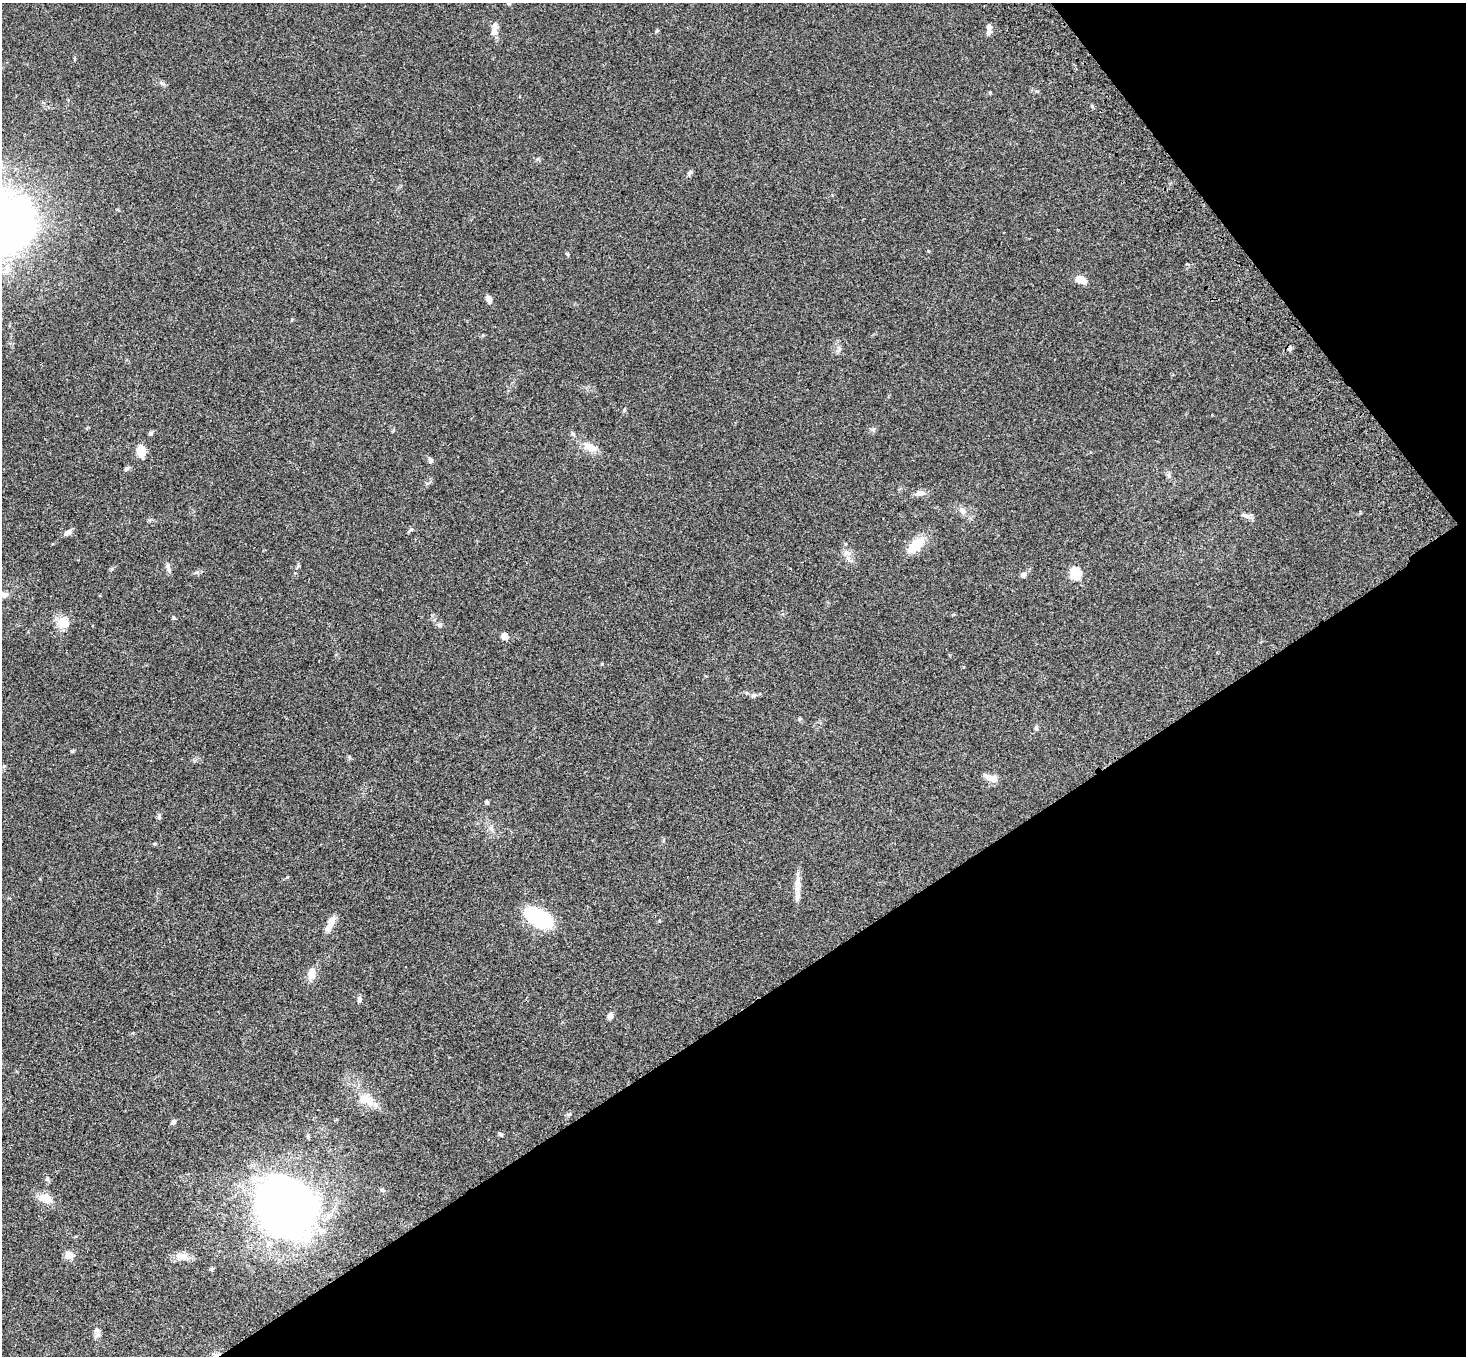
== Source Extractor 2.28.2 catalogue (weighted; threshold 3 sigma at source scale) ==
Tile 12 of 4 x 4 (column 4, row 3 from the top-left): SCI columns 4502-5965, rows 1730-3083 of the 6069 x 6028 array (HDU 1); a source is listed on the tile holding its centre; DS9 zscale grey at full resolution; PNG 1468 x 1358 px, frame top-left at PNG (2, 3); no overlay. Shown black and unused: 32% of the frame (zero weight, under 3 of 4 exposures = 6% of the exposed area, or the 3 px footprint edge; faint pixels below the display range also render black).
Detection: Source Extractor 2.28.2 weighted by HDU 2 'WHT'; one run over the whole footprint, this tile lists its part. Background 0.0468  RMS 0.0052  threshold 0.0232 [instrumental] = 3 sigma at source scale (4.5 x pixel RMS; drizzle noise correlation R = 1.50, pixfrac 1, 0.05/0.05 arcsec/px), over >= 5 px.
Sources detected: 69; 4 inside a brighter listed object's ellipse — not listed separately; the other 65 listed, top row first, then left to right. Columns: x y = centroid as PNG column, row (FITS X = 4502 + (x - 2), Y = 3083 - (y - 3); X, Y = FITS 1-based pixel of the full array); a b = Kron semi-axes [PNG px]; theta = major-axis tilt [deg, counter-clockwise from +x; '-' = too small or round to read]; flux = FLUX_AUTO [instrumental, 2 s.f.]
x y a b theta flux
509 3 6 5 - 0.78
989 27 9 6 -85 1.6
494 31 12 7 66 3.4
657 31 6 4 67 0.61
990 93 5 4 - 0.49
1092 106 6 3 -46 0.65
690 172 8 5 53 1
3 248 7 7 - 23
567 254 5 4 - 0.55
1081 280 14 9 -27 4.6
489 299 11 5 -61 2.2
483 335 5 3 - 0.44
1290 348 8 4 -77 1
838 350 10 3 40 0.89
624 410 6 3 72 0.59
873 429 8 3 45 0.78
150 433 5 5 - 0.95
573 434 7 5 -16 0.97
590 447 20 9 -27 5.9
141 451 11 9 -88 7.1
430 460 7 5 -79 1.4
127 468 7 5 41 0.98
1169 475 7 4 -89 1
920 493 13 7 9 2.8
962 511 10 8 -42 2.4
1246 516 14 6 -20 2.1
68 532 11 6 25 2.1
916 545 24 11 43 12
847 553 13 6 -23 2.3
168 567 12 6 -85 1.7
196 572 8 4 9 0.97
1075 573 6 6 - 32
1023 575 8 6 36 1.6
3 594 12 7 -10 2.7
62 623 20 11 78 6.1
439 625 7 6 - 1.2
505 636 7 6 - 3.4
754 695 7 6 - 1.4
799 719 6 4 88 0.6
1036 727 7 5 -90 0.84
73 751 6 4 71 0.56
988 777 20 6 -27 3
487 802 5 4 - 0.81
159 816 7 5 -89 0.93
491 828 7 5 -46 1.2
154 844 5 4 - 0.5
798 888 34 6 88 5.5
539 918 20 11 -30 54
330 923 21 7 63 5
312 973 14 9 80 4.8
359 999 8 6 -73 1.2
610 1016 7 5 60 2.2
365 1099 22 13 -26 8.5
569 1114 6 4 20 0.7
173 1122 7 5 50 1.3
500 1134 7 4 -20 0.78
47 1179 6 5 - 0.84
382 1190 6 4 -19 0.63
45 1198 22 12 -16 5.4
286 1206 49 42 -51 440
69 1255 5 5 - 14
182 1256 16 10 -1 4.4
211 1269 5 4 - 0.81
97 1330 9 5 -29 1.2
216 1356 9 4 34 1.6
Overlapping masked pixels (flux is a lower limit): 1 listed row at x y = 216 1356
Isophote crosses this tile's border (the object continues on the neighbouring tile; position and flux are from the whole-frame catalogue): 4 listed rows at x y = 509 3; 3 248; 3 594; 216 1356
Unlisted compact peaks at least as high as the median listed source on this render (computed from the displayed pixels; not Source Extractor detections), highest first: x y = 174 618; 411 529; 111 569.